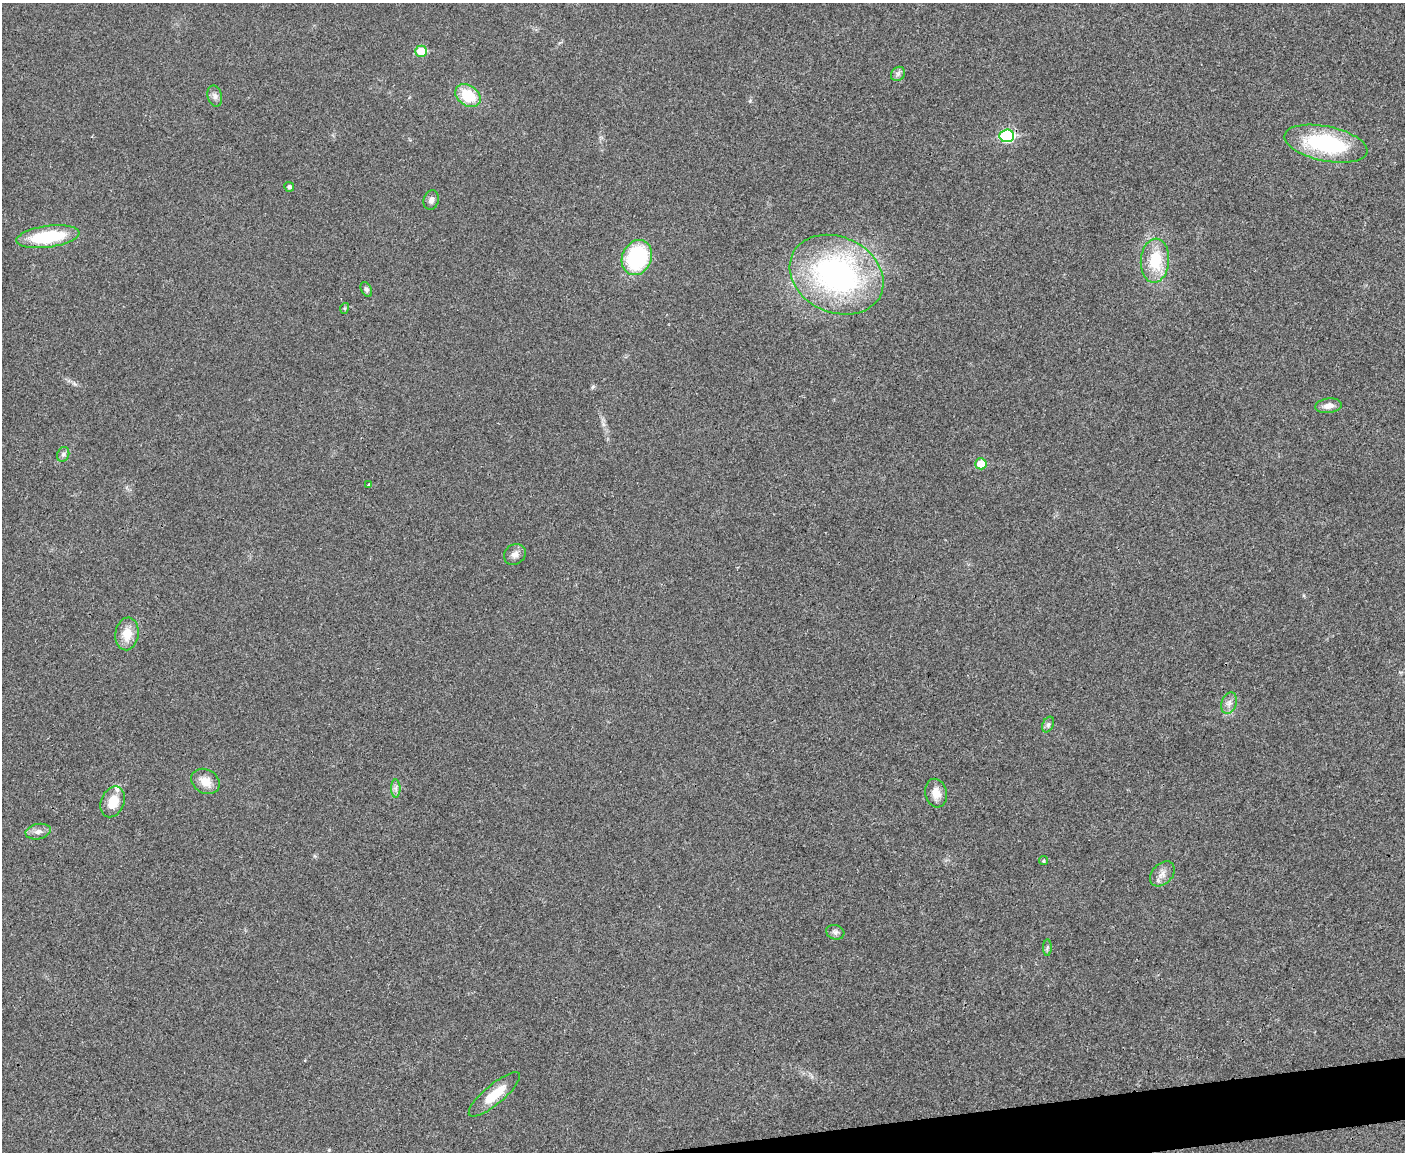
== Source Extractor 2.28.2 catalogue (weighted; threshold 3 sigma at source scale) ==
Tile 5 of 3 x 4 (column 2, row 2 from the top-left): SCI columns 1535-2937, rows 2300-3449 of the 4577 x 4598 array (HDU 1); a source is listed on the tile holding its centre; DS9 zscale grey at full resolution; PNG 1407 x 1154 px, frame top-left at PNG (2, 3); each listed source drawn as its Kron ellipse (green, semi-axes under 4 px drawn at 4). Shown black and unused: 2% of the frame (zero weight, under 3 of 4 exposures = <1% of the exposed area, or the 3 px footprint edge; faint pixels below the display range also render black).
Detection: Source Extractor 2.28.2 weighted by HDU 2 'WHT'; one run over the whole footprint, this tile lists its part. Background 0.0189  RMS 0.0043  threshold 0.0195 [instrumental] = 3 sigma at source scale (4.5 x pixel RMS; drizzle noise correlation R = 1.50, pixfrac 1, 0.05/0.05 arcsec/px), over >= 5 px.
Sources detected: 33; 1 inside a brighter listed object's ellipse — not listed separately; the other 32 listed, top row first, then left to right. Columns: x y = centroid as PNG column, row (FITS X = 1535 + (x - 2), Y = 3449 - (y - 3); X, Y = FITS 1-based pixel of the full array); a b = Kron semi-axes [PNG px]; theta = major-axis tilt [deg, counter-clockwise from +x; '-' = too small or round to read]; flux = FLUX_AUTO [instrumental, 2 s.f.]
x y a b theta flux
421 51 6 5 - 11
898 74 8 6 46 1.2
468 95 14 10 -36 14
215 96 11 7 -75 1.7
1007 136 7 6 - 43
1326 144 42 17 -12 44
289 187 5 4 - 1.3
431 200 10 7 74 1.9
48 237 32 11 8 26
637 258 18 14 68 40
1155 261 22 14 85 16
837 275 49 37 -25 110
366 289 8 5 -63 1.1
345 308 5 3 - 0.48
1328 406 13 7 7 3.1
63 454 7 6 - 1.2
981 464 5 5 - 9.2
369 485 3 3 - 2
515 554 11 10 - 2.6
127 634 16 11 82 7.2
1229 703 11 7 72 2.3
1048 724 8 5 64 1.1
205 781 15 12 -31 5.3
396 788 9 4 -90 1.4
936 793 14 10 -75 4.6
113 802 16 11 66 8.6
38 832 13 7 11 2.4
1044 861 4 4 - 0.66
1162 874 14 10 46 3.3
835 932 9 7 -16 1.4
1047 947 8 4 89 0.85
494 1094 32 9 40 10
Overlapping masked pixels (flux is a lower limit): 1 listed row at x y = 1007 136